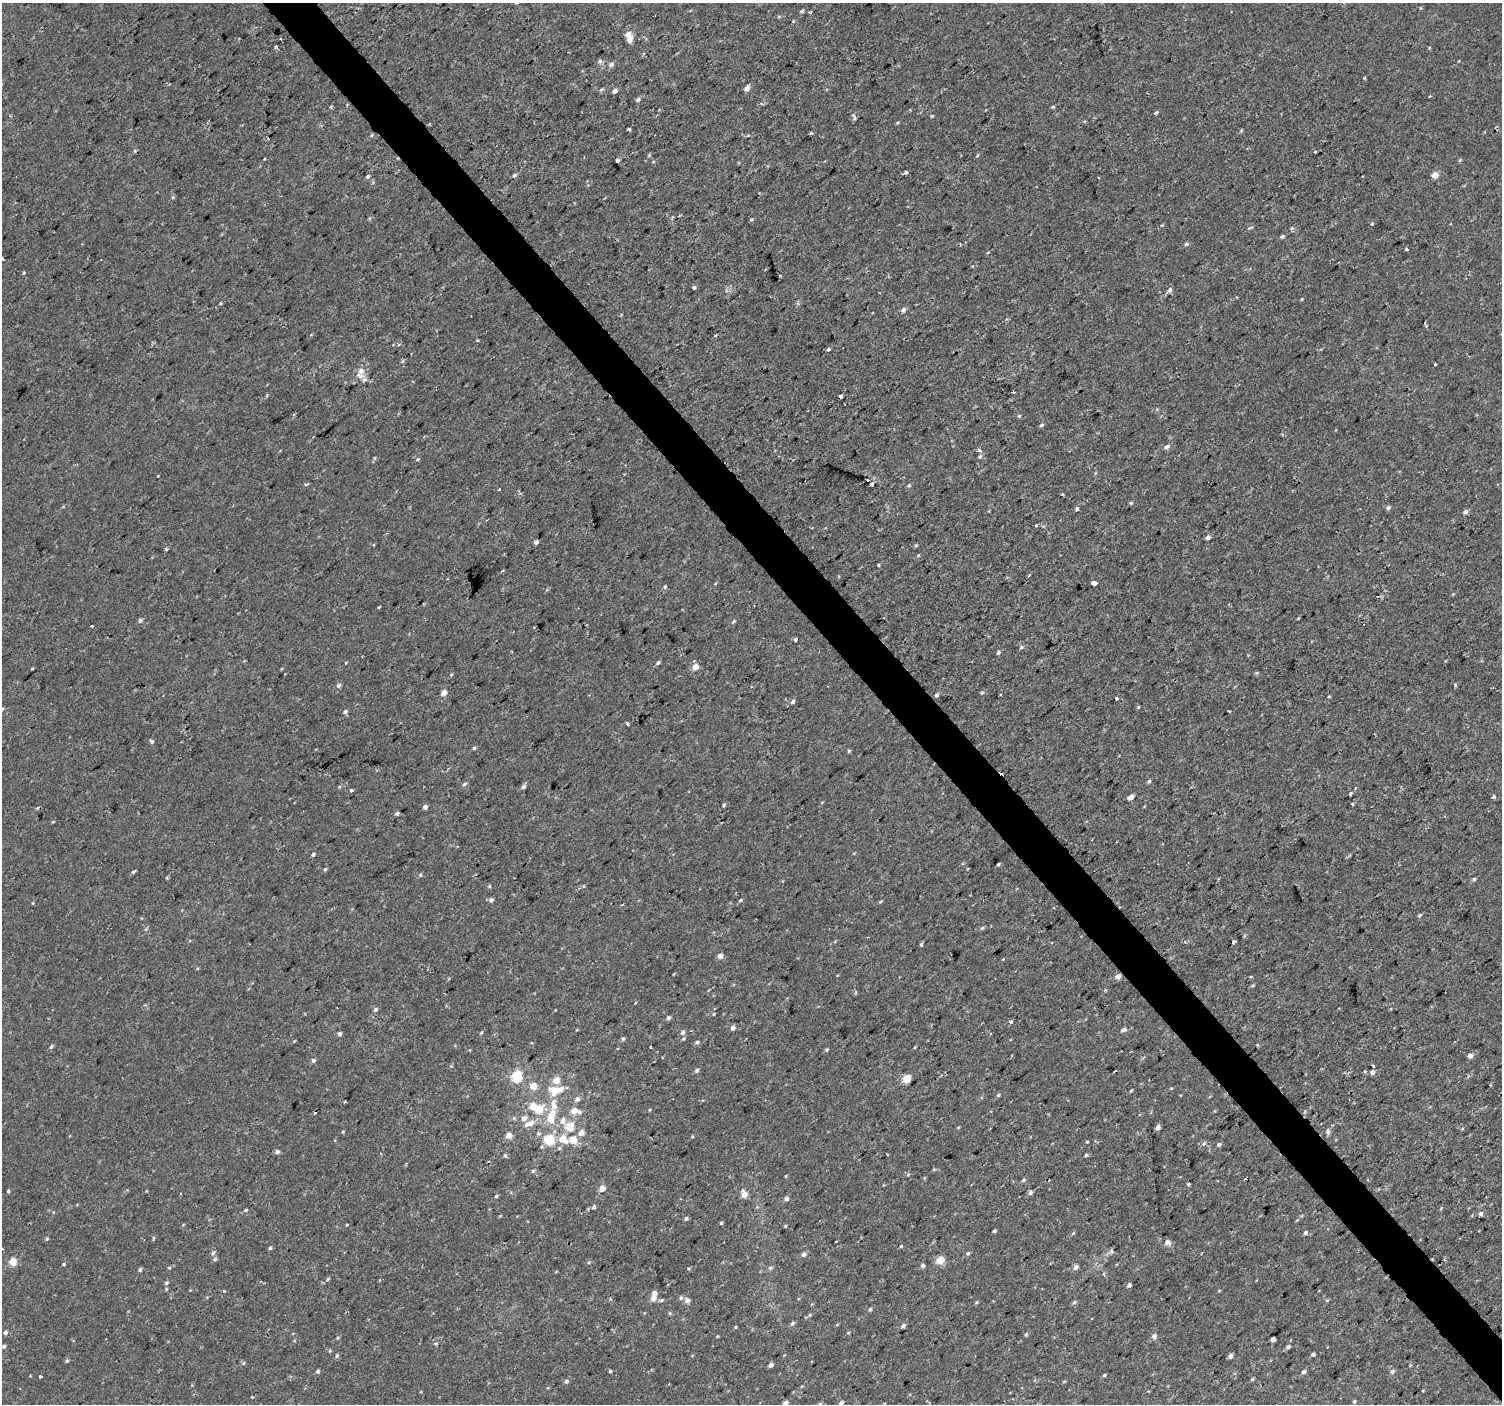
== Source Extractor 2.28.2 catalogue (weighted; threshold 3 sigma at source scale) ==
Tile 6 of 4 x 4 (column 2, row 2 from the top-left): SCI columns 1501-3000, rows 2947-4348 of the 6003 x 5958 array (HDU 1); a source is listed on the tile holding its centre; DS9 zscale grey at full resolution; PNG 1504 x 1406 px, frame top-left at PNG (2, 3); no overlay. Shown black and unused: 3% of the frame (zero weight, under 2 of 3 exposures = <1% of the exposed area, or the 3 px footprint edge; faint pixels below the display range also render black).
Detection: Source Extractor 2.28.2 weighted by HDU 2 'WHT'; one run over the whole footprint, this tile lists its part. Background 2.98e-04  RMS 0.002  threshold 0.00922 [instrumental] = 3 sigma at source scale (4.5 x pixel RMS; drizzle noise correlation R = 1.50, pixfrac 1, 0.0396/0.0396 arcsec/px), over >= 5 px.
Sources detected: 281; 8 cosmic-ray / hot-pixel residue — not listed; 7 inside a brighter listed object's ellipse — not listed separately; the other 266 listed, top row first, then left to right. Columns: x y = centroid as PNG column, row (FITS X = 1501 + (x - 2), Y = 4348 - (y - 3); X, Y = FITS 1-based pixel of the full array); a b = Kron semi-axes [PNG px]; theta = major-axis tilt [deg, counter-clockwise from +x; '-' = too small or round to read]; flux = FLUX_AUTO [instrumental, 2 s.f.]
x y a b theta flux
1420 8 3 3 - 0.23
802 11 5 4 - 0.39
810 12 4 3 - 0.5
630 39 6 6 - 1.6
600 61 7 5 -4 0.43
611 64 7 6 - 0.55
1364 78 4 3 - 0.19
747 88 6 4 60 1.1
602 89 6 4 31 0.3
615 91 4 4 - 0.95
1430 96 3 2 - 0.15
638 99 6 5 - 0.46
331 107 4 3 - 0.35
1053 107 5 4 - 0.25
1156 113 4 3 - 0.53
932 116 4 4 - 0.17
854 117 10 5 -71 0.45
629 129 4 3 - 1
1241 131 5 4 - 0.21
811 133 3 3 - 0.39
372 135 5 3 - 0.21
1315 152 4 2 - 0.15
649 155 5 4 - 0.21
264 159 2 2 - 0.22
617 160 4 3 - 0.41
1460 160 5 4 - 0.23
906 173 4 3 - 0.68
514 175 6 4 22 0.32
1435 175 4 4 - 2.7
368 177 5 5 - 0.33
173 197 5 3 - 0.2
1372 224 4 3 - 0.18
1250 228 8 3 24 0.25
1292 228 5 4 - 0.28
1282 236 4 4 - 0.36
1186 244 5 4 - 0.41
1406 249 3 3 - 2.2
24 273 4 3 - 0.2
780 276 4 2 - 0.2
694 288 3 3 - 0.53
1170 290 7 5 69 0.58
1302 299 5 3 - 0.16
221 303 4 3 - 0.18
903 310 5 5 - 0.67
828 349 4 3 - 0.35
1435 364 3 3 - 1.1
360 372 15 9 82 1.9
1013 392 3 2 - 0.63
841 396 3 3 - 1.4
1019 416 4 4 - 0.22
1041 425 5 4 - 0.39
1167 447 7 5 29 0.54
979 450 6 5 - 0.44
980 456 6 4 65 0.35
418 459 4 4 - 0.23
158 476 2 2 - 0.11
867 480 3 3 - 0.44
872 484 4 3 - 0.38
306 485 3 3 - 0.54
909 485 5 4 - 0.31
1062 494 3 3 - 0.18
1131 503 5 4 - 0.21
1388 508 6 5 - 0.42
1078 509 3 3 - 1.1
1465 512 5 5 - 0.64
1037 525 3 3 - 0.89
1208 537 5 4 - 0.67
536 542 4 4 - 0.61
916 545 5 3 - 0.21
166 549 4 3 - 0.27
878 565 5 3 - 0.19
1028 576 3 2 - 0.29
1094 583 4 4 - 5
665 587 5 4 - 0.29
1453 594 4 4 - 0.17
379 608 3 3 - 0.3
140 620 5 5 - 0.47
734 621 6 3 32 0.25
795 640 4 3 - 1.8
1021 647 6 4 24 0.33
998 653 5 4 - 0.34
658 663 5 4 - 0.36
695 667 5 5 - 2
32 668 4 3 - 0.17
1257 673 5 3 - 0.22
451 675 4 4 - 0.2
339 685 5 5 - 0.5
1455 685 3 3 - 0.32
444 693 5 4 - 1.5
982 693 5 3 - 0.24
937 695 5 4 - 0.53
1116 698 3 3 - 0.91
793 702 6 5 - 0.48
1138 707 5 3 - 0.19
345 712 5 4 - 0.4
627 724 3 3 - 0.78
152 741 5 5 - 0.37
474 748 4 4 - 0.29
849 751 5 4 - 0.27
1149 781 5 4 - 0.36
464 784 6 4 21 0.37
523 787 6 5 - 0.46
352 790 4 3 - 0.43
1350 794 3 3 - 0.35
1494 796 4 3 - 0.56
1131 797 4 4 - 1.6
1352 804 5 4 - 0.22
724 805 5 3 - 0.22
425 807 4 4 - 0.8
37 808 4 4 - 0.23
397 813 4 3 - 0.47
313 854 4 4 - 0.37
998 864 3 3 - 0.27
325 869 5 4 - 0.25
134 872 5 3 - 0.29
420 875 5 4 - 0.26
1474 879 5 4 - 0.37
489 886 5 3 - 0.22
491 900 5 5 - 0.53
740 900 4 3 - 0.29
880 902 5 3 - 0.21
1419 915 6 4 41 0.32
982 928 5 5 - 0.3
1234 942 4 3 - 2.2
922 945 5 3 - 0.34
720 956 5 5 - 1.1
1118 976 5 4 - 1.3
1251 976 4 2 - 0.21
1253 985 5 3 - 0.2
375 1010 6 5 - 0.39
714 1014 5 3 - 0.17
668 1018 5 5 - 0.4
1010 1022 4 4 - 0.53
733 1028 5 5 - 0.63
1124 1030 6 4 20 0.64
683 1032 6 5 - 0.56
481 1033 4 4 - 0.21
340 1034 5 4 - 0.48
623 1039 5 4 - 0.33
683 1039 5 4 - 0.25
697 1042 5 4 - 0.46
51 1047 6 4 62 0.32
650 1047 3 2 - 0.17
827 1050 5 4 - 0.26
1470 1056 5 4 - 0.99
313 1060 5 5 - 0.4
1373 1066 3 3 - 0.4
697 1070 5 4 - 0.39
1372 1072 4 4 - 0.9
517 1076 6 5 - 16
907 1079 5 5 - 5.2
556 1080 5 5 - 2.7
533 1086 5 5 - 2.5
555 1091 11 8 -6 3.3
1131 1091 4 3 - 0.22
998 1095 4 4 - 0.24
577 1099 6 5 - 0.69
533 1106 6 5 - 2.8
554 1106 9 8 - 1.2
539 1110 6 6 - 4.1
574 1111 5 5 - 2
579 1112 7 5 11 0.53
550 1118 8 7 - 2.6
563 1121 11 7 78 1.1
529 1123 15 7 24 1.6
570 1126 6 5 - 5.1
1158 1127 4 4 - 1
343 1132 5 3 - 0.18
1328 1132 7 6 - 0.48
581 1133 8 6 45 0.95
509 1135 5 4 - 2.1
563 1139 9 7 -35 3.1
549 1140 5 5 - 11
573 1140 6 6 - 2.8
1087 1142 4 3 - 0.15
1204 1143 6 5 - 0.47
1219 1145 5 4 - 0.39
559 1148 6 4 89 0.29
277 1152 5 5 - 0.5
505 1155 5 4 - 0.33
1086 1155 5 4 - 0.29
934 1169 4 4 - 0.23
533 1171 5 5 - 0.31
785 1176 4 3 - 0.14
1023 1180 5 4 - 0.44
1188 1184 3 3 - 0.39
602 1188 6 6 - 1.5
8 1191 4 4 - 0.25
1030 1193 6 5 - 0.49
744 1194 6 5 - 1.9
496 1196 5 4 - 0.29
786 1199 5 5 - 0.57
594 1207 5 4 - 0.47
245 1210 5 4 - 0.29
1481 1213 5 5 - 0.49
686 1218 5 4 - 0.37
721 1223 4 3 - 0.24
346 1225 4 2 - 0.14
785 1226 4 3 - 0.2
994 1231 4 3 - 0.3
1073 1233 5 4 - 0.25
1305 1233 5 4 - 0.38
47 1239 5 4 - 0.28
1168 1242 8 8 - 0.7
901 1246 4 3 - 0.19
270 1248 5 4 - 0.32
1112 1251 6 4 -70 0.28
213 1253 6 5 - 0.4
968 1253 6 5 - 0.34
803 1254 6 5 - 0.53
215 1259 6 4 17 0.35
940 1260 5 5 - 4.7
13 1262 5 5 - 3.9
589 1262 5 3 - 0.22
64 1264 4 3 - 0.23
923 1266 5 5 - 0.48
169 1268 5 3 - 0.19
770 1268 5 5 - 0.33
1076 1268 7 6 - 0.59
140 1270 4 4 - 0.36
328 1279 5 3 - 0.24
166 1283 6 4 29 0.32
1129 1285 4 4 - 0.81
166 1289 5 4 - 0.22
224 1291 3 3 - 0.15
681 1298 6 5 - 0.41
653 1299 8 7 - 0.94
661 1300 6 4 27 0.34
687 1300 6 6 - 0.83
1327 1300 5 4 - 0.22
976 1302 5 4 - 0.25
1074 1302 6 4 24 0.36
870 1309 5 4 - 0.27
670 1313 5 4 - 0.25
810 1315 5 4 - 0.24
792 1323 6 4 48 0.38
837 1325 4 3 - 0.15
903 1326 5 4 - 0.54
735 1327 4 3 - 0.22
5 1332 5 4 - 0.63
1026 1334 5 4 - 0.24
1154 1336 5 5 - 0.8
1273 1339 4 4 - 1.3
436 1343 5 3 - 0.24
4 1346 5 4 - 0.38
1288 1347 6 5 - 0.47
1313 1354 4 4 - 0.39
337 1356 6 4 71 0.29
1230 1356 4 4 - 0.77
67 1361 5 4 - 0.27
244 1363 5 3 - 0.21
771 1365 4 4 - 0.89
1410 1365 5 3 - 0.22
318 1371 5 4 - 0.37
610 1371 3 3 - 0.24
1392 1371 6 5 - 0.51
1303 1372 5 4 - 0.5
1104 1375 4 3 - 0.3
40 1377 3 3 - 0.59
1252 1379 5 4 - 0.24
566 1381 5 5 - 0.47
252 1397 3 3 - 0.13
1354 1402 5 4 - 0.3
785 1403 5 5 - 0.83
841 1403 6 5 - 0.54
820 1404 6 5 - 0.34
Overlapping masked pixels (flux is a lower limit): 1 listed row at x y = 1118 976
Isophote crosses this tile's border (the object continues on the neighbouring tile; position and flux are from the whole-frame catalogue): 3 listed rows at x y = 785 1403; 841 1403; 820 1404